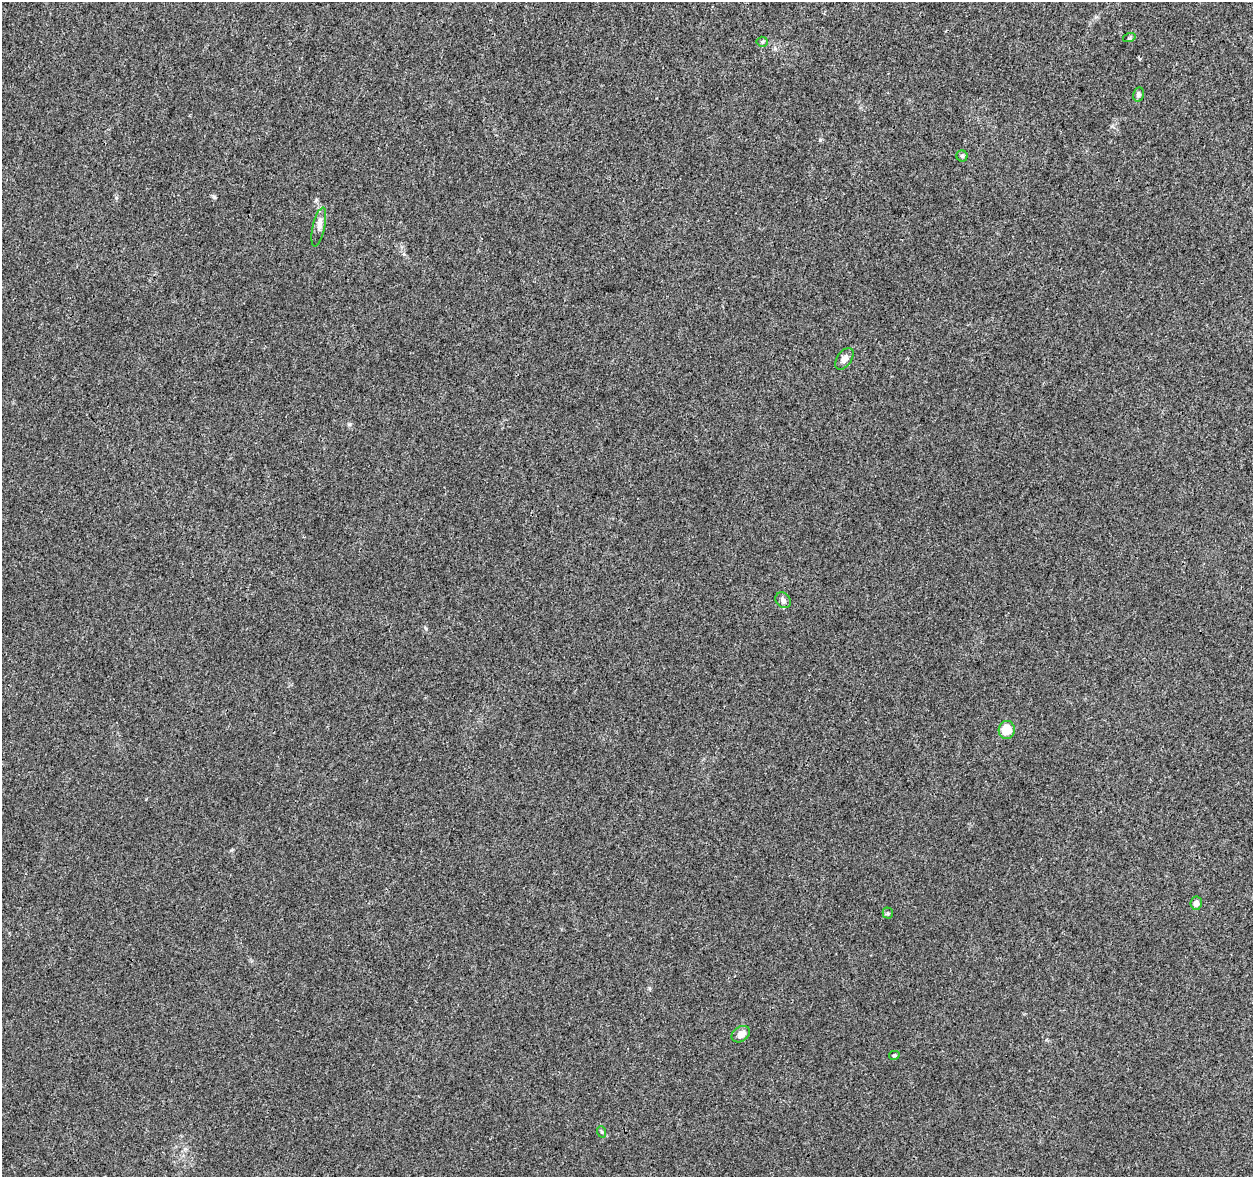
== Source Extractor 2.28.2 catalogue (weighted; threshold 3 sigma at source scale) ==
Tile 10 of 4 x 4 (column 2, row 3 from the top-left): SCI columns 1252-2502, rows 1399-2573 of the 5013 x 5207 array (HDU 1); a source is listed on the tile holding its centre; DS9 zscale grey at full resolution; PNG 1255 x 1179 px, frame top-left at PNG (2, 2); each listed source drawn as its Kron ellipse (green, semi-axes under 4 px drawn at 4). Shown black and unused: <1% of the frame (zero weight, under 3 of 4 exposures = <1% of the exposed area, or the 3 px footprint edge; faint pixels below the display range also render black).
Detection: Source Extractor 2.28.2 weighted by HDU 2 'WHT'; one run over the whole footprint, this tile lists its part. Background 0.00629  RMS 0.0027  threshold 0.0124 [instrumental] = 3 sigma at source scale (4.5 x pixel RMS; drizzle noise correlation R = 1.50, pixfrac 1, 0.0396/0.0396 arcsec/px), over >= 5 px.
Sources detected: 13; all 13 listed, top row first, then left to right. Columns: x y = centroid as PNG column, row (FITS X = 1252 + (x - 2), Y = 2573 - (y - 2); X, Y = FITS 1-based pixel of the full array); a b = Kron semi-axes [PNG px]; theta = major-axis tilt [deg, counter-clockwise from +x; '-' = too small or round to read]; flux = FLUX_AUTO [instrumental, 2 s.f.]
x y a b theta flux
1129 38 6 4 18 0.38
762 42 5 5 - 0.42
1138 94 7 5 77 0.75
962 156 5 5 - 0.43
319 227 20 6 78 1.6
844 359 12 7 55 1.5
783 600 8 7 - 0.95
1007 730 9 8 - 4.4
1196 903 7 5 80 1.1
888 913 5 5 - 0.42
741 1034 10 7 34 2.1
894 1055 5 4 - 0.37
602 1132 6 3 -71 0.33
Unlisted compact peaks at least as high as the median listed source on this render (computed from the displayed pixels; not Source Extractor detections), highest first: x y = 820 140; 214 197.